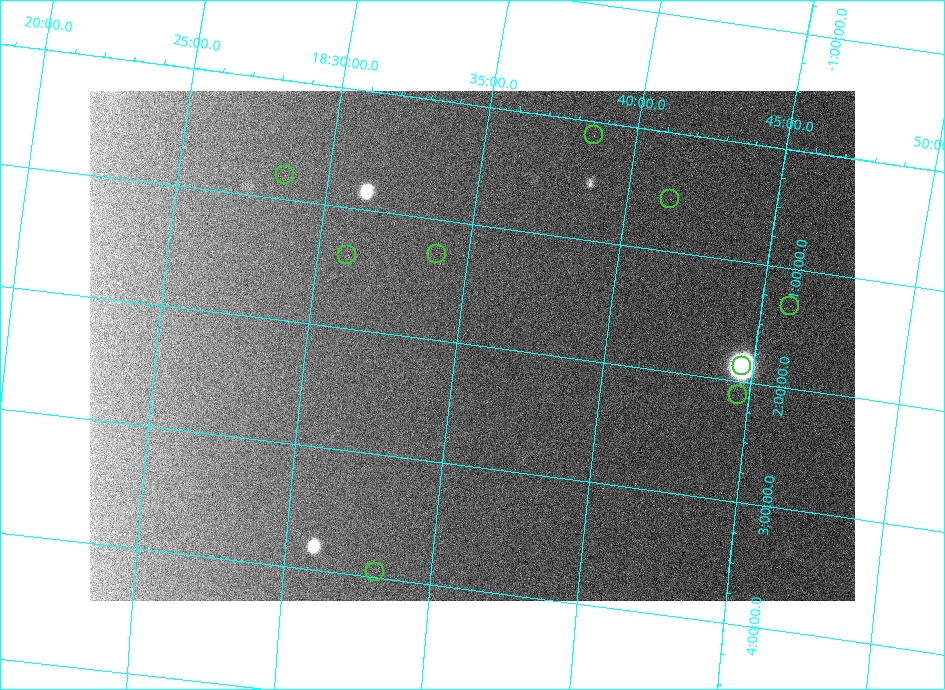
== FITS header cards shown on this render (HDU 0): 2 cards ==
NAXIS1  =                  765 /
NAXIS2  =                  510 /

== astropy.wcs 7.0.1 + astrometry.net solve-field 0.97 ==
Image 765 x 510 px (HDU 0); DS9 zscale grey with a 90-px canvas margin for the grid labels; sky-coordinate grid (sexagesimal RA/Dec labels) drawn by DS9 from the SOLVED WCS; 9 Tycho-2 reference stars matched to detected sources circled (green)
Header WCS: none
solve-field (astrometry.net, Tycho-2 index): SOLVED blind (the file carries no WCS)
Solved WCS: RA---TAN-SIP/DEC--TAN-SIP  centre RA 18:35:33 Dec +02:00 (278.89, +2.01 deg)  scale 30.3 x 30 arcsec/px (non-square pixels)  FOV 386.0' x 254.6'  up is -173 deg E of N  parity normal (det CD < 0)
(file carries no celestial WCS; the grid is the blind solution)
Tycho-2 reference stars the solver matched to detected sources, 9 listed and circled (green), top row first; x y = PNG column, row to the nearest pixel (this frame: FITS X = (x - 90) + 1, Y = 510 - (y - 91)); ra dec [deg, ICRS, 3 dp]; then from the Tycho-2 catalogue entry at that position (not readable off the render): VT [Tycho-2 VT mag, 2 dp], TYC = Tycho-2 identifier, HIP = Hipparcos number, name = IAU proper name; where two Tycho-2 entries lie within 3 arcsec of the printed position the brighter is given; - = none
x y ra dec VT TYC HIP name
594 135 279.645 +0.115 8.06 447-513-1 - -
285 175 277.143 +0.797 8.11 433-128-1 90548 -
670 199 280.361 +0.564 7.63 447-476-1 91655 -
437 254 278.498 +1.291 8.81 446-191-1 91016 -
347 255 277.744 +1.392 9.04 446-152-1 90748 -
790 306 281.493 +1.317 7.70 448-526-1 92075 -
742 366 281.158 +1.875 7.97 447-113-1 - -
738 395 281.157 +2.121 7.98 451-985-1 91952 -
375 572 278.280 +3.956 7.72 454-554-1 - -